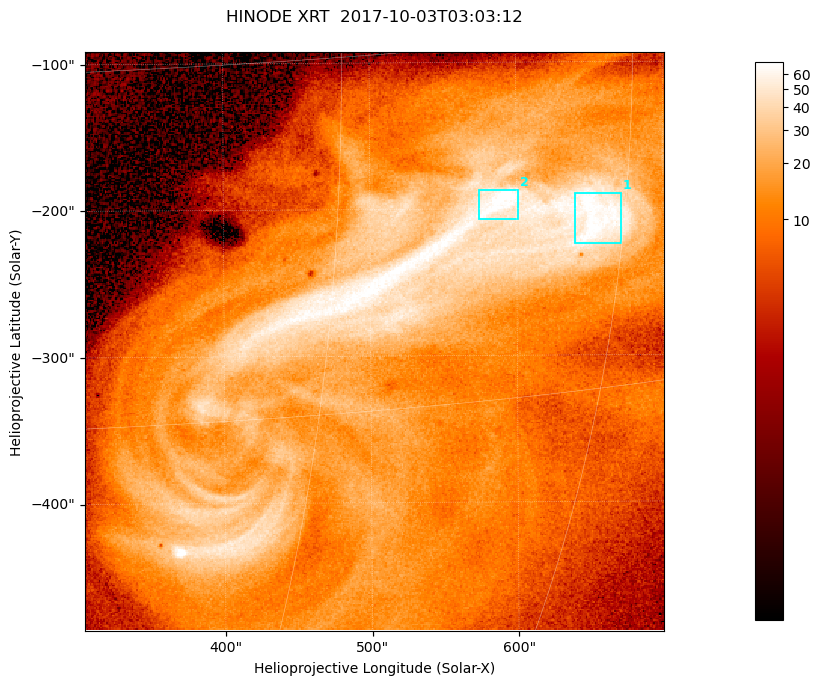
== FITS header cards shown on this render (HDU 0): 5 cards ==
TELESCOP= 'HINODE  '           /
INSTRUME= 'XRT     '           /
DATE_OBS= '2017-10-03T03:03:12.571' /
CTYPE1  = 'Solar-X '           /
CTYPE2  = 'Solar-Y '           /

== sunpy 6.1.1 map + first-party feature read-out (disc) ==
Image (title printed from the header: HINODE XRT  2017-10-03T03:03:12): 384 x 384 px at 1.03 arcsec/px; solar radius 958 arcsec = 932 px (partial field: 5.4% of the solar disc is inside the frame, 100% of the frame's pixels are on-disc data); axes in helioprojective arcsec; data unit not stated in the header (colour bar unlabelled)
Orientation: roll -0.357 deg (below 1 deg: not rotated)
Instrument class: DISC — disc imager (sunpy class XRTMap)
Bright regions (active regions / flare kernels): reference = the on-disc median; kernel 3 px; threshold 5 sigma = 49.1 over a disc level ~11.8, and >= 1.15x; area >= 147 px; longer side >= 5 px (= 5.1 arcsec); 2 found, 2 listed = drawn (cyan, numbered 1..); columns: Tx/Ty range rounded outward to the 5 arcsec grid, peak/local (2 s.f.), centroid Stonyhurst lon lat
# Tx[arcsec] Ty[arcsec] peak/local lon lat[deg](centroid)
1 640..675 -225..-190 6.3 +43 -8
2 570..605 -210..-185 6.7 +38 -7